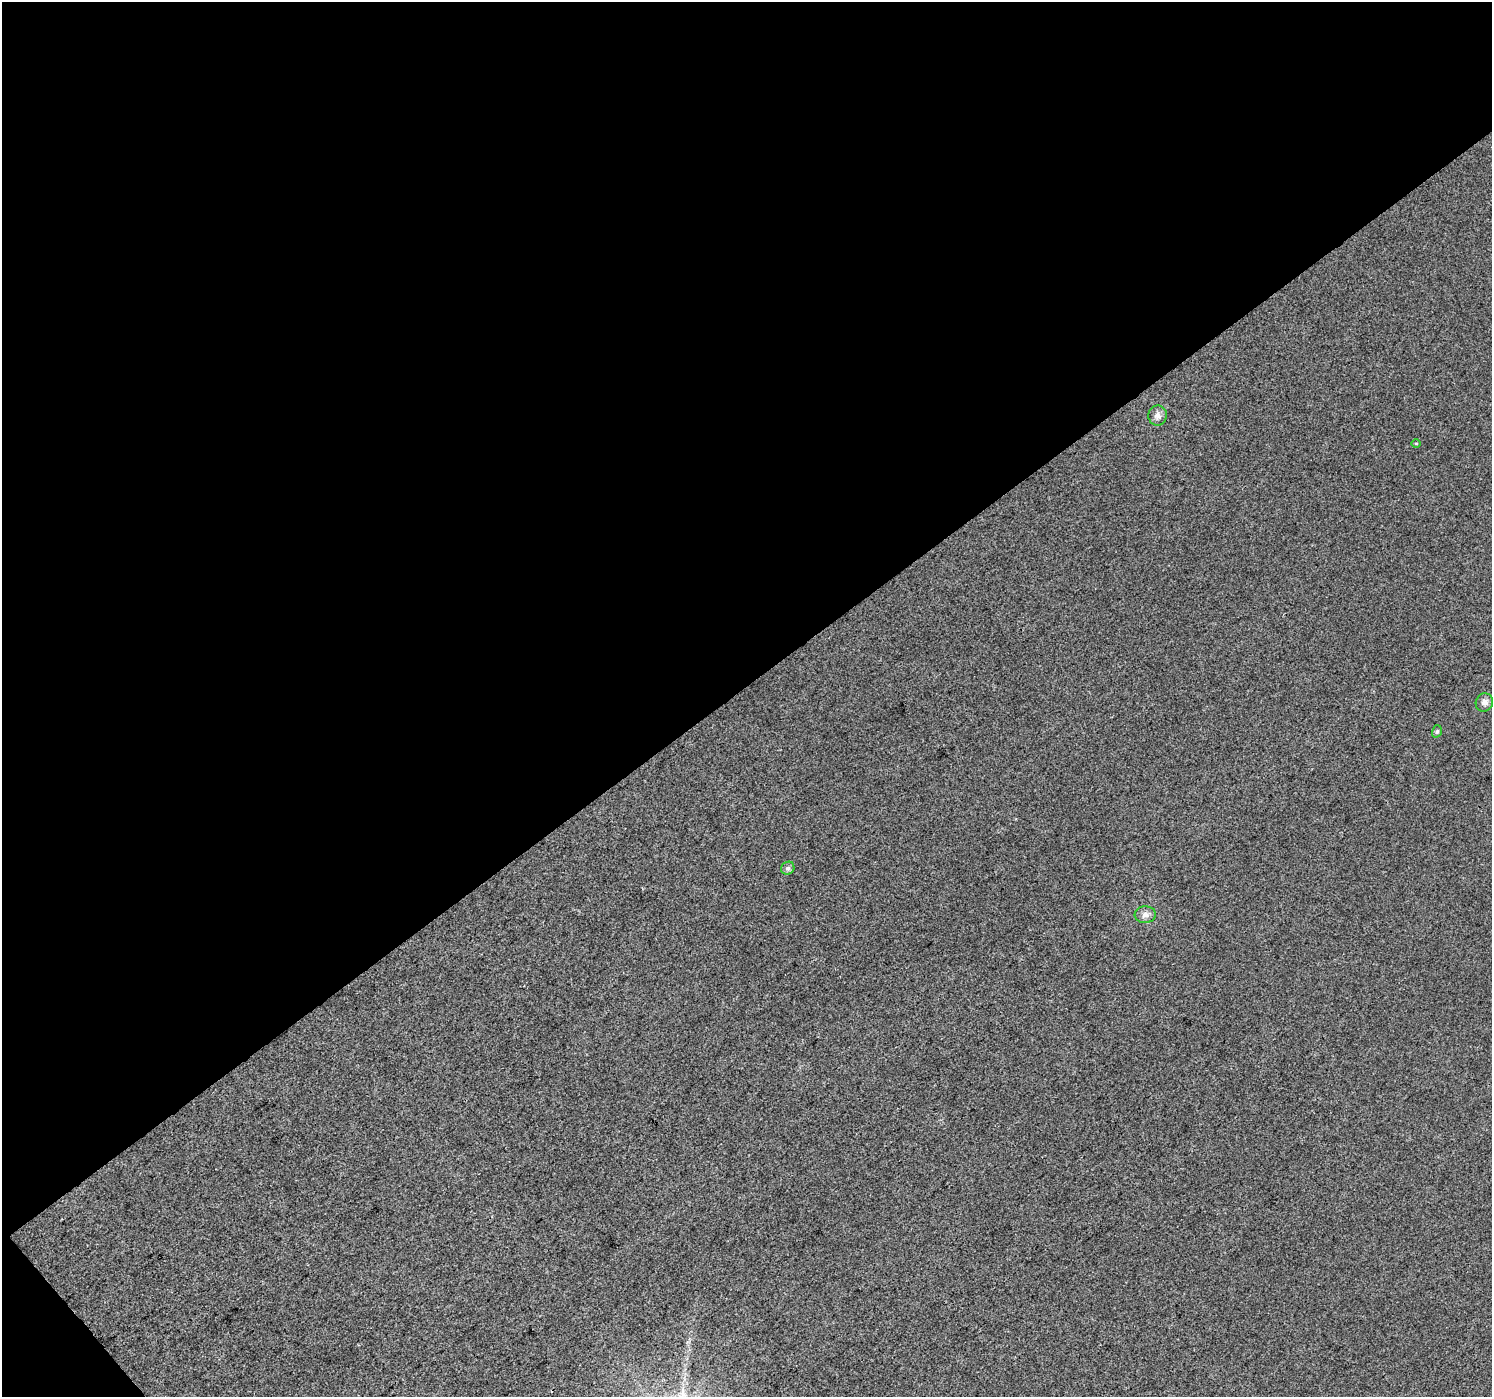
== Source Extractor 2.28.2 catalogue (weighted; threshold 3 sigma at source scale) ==
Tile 1 of 2 x 2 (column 1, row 1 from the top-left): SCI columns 3-1492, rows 1490-2884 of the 2983 x 2960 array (HDU 1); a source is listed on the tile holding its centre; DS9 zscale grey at full resolution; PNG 1494 x 1399 px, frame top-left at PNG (2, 2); each listed source drawn as its Kron ellipse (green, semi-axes under 4 px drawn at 4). Shown black and unused: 50% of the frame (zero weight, under 3 of 4 exposures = <1% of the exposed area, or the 3 px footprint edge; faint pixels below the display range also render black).
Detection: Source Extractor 2.28.2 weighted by HDU 2 'WHT'; one run over the whole footprint, this tile lists its part. Background 0.0201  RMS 0.011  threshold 0.0505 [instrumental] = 3 sigma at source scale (4.5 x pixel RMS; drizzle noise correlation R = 1.50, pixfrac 1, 0.0396/0.0396 arcsec/px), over >= 5 px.
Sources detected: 6; all 6 listed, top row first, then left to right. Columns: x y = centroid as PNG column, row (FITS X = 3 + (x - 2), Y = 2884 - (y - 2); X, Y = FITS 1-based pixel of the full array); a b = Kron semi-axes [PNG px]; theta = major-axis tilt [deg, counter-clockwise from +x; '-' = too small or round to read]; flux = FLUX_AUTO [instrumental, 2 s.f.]
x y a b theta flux
1157 415 10 9 - 5.3
1416 443 5 3 - 0.93
1484 702 9 8 - 5.1
1437 731 6 4 72 2
788 868 7 6 - 3
1145 915 10 8 6 5.5